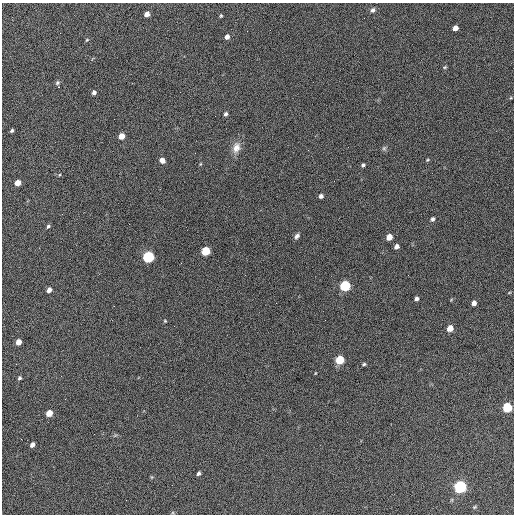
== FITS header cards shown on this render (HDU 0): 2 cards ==
NAXIS1  =                  512 / Axis length
NAXIS2  =                  512 / Axis length

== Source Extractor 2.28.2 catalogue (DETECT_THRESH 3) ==
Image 512 x 512 px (HDU 0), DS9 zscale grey, 1 PNG px = 1 image px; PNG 516 x 516 px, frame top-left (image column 1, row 512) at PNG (2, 3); no overlay
Background 631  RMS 27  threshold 81.4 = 3 sigma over >= 5 px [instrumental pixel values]
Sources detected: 53; all 53 listed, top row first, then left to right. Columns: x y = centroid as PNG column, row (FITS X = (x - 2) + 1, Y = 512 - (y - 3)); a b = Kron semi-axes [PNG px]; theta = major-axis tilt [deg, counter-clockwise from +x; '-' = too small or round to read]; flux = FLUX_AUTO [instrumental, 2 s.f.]
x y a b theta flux
373 10 7 6 - 4800
147 14 5 4 - 12000
221 16 4 3 - 2000
364 18 2 2 - 1400
455 28 5 4 - 14000
247 31 2 2 - 1700
227 37 5 4 - 8900
87 40 5 4 - 1900
445 67 5 4 - 2000
57 83 6 5 - 3200
59 87 3 2 - 1000
94 92 5 4 - 5700
226 114 5 4 - 4100
12 130 4 3 - 2900
121 136 5 4 - 25000
236 148 15 10 72 16000
384 148 6 5 - 3500
162 160 6 5 - 9300
427 160 4 3 - 1800
200 164 5 3 - 1600
363 165 5 3 - 3600
17 183 5 4 - 23000
321 196 4 4 - 6100
433 219 5 4 - 3600
48 226 5 4 - 3300
297 236 7 5 55 5100
389 237 5 4 - 25000
396 246 5 4 - 8300
206 251 5 5 - 100000
148 257 6 5 - 300000
408 275 2 2 - 940
345 286 6 5 - 220000
49 290 5 4 - 11000
509 293 5 3 - 1600
416 299 4 4 - 5900
276 303 2 2 - 1000
474 303 4 4 - 9500
165 321 4 3 - 1700
450 328 5 4 - 24000
18 342 5 4 - 18000
340 360 5 5 - 98000
16 364 2 2 - 1000
364 364 5 4 - 2800
315 373 4 3 - 1300
19 378 4 4 - 3400
65 399 2 2 - 1100
507 407 5 5 - 150000
49 413 5 4 - 32000
32 445 5 4 - 8600
198 473 4 3 - 4300
151 477 5 3 - 1700
460 487 6 5 - 480000
474 507 5 4 - 2200